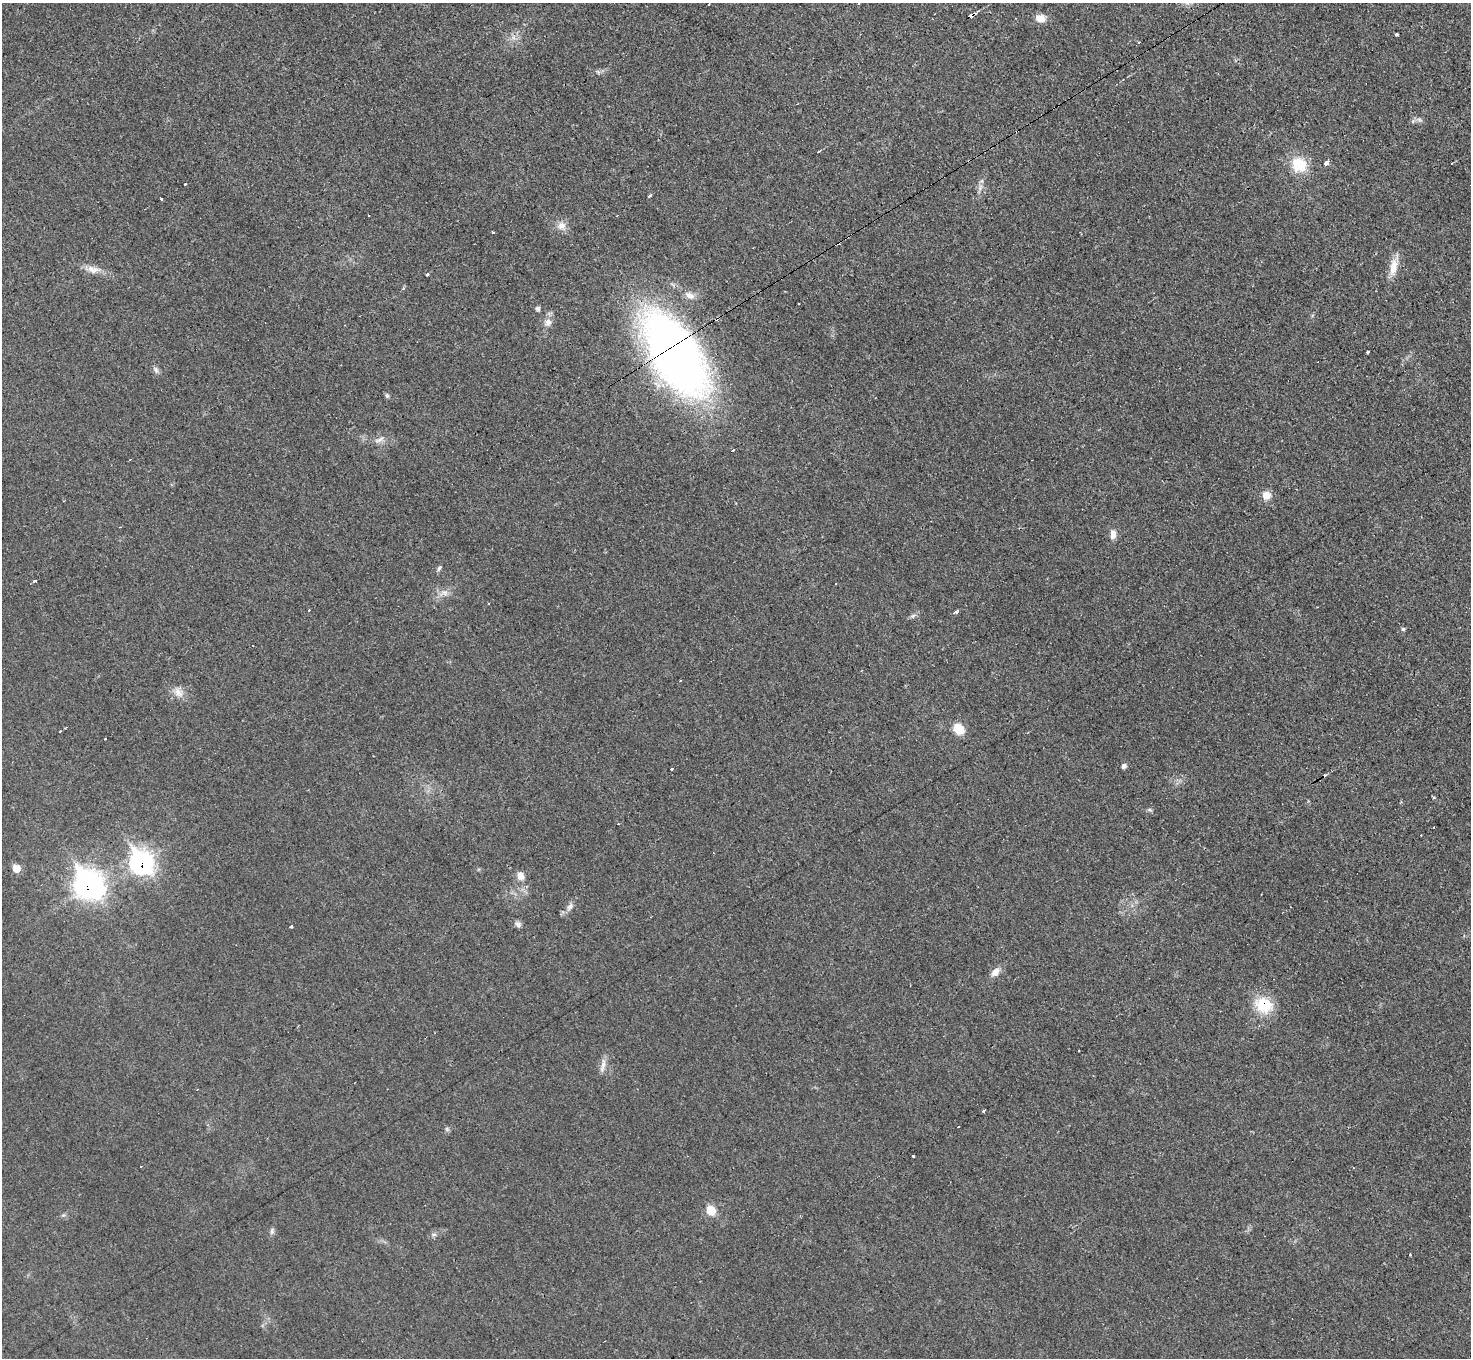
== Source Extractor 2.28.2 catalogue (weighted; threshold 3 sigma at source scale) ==
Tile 10 of 4 x 4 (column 2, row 3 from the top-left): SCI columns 1470-2938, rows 1512-2867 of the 5878 x 5872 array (HDU 1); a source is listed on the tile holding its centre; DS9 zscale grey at full resolution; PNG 1473 x 1360 px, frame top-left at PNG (2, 3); no overlay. Shown black and unused: <1% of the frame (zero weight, under 3 of 4 exposures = <1% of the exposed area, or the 3 px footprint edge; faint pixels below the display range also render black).
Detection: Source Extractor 2.28.2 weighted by HDU 2 'WHT'; one run over the whole footprint, this tile lists its part. Background 0.0333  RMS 0.0044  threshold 0.0198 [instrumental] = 3 sigma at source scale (4.5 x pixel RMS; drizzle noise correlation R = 1.50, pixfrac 1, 0.05/0.05 arcsec/px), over >= 5 px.
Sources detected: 72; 16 cosmic-ray / hot-pixel residue — not listed; the other 56 listed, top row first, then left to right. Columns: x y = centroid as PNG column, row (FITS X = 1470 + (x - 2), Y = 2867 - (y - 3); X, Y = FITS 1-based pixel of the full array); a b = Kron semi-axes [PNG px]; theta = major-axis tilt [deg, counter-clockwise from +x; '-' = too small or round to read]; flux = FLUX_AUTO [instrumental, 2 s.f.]
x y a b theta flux
859 4 3 3 - 1.1
971 16 4 4 - 38
1040 18 12 9 -7 3.8
1397 35 4 3 - 3.6
1139 42 3 2 - 0.49
1419 119 7 4 -2 1.1
818 152 4 2 - 0.3
1326 163 5 3 - 9.4
1299 165 16 15 - 13
185 184 3 3 - 1.1
650 195 4 3 - 2.2
161 199 3 3 - 1.2
561 226 11 9 25 3.2
493 232 3 3 - 6.3
1393 267 23 9 80 5.7
93 269 18 9 -15 4
427 274 3 3 - 2.7
403 288 4 4 - 0.71
690 295 13 9 -29 2.9
799 303 3 2 - 0.48
538 308 6 5 - 0.98
548 322 9 8 - 2.5
1368 352 3 3 - 3.2
675 354 67 33 -61 400
156 370 9 5 -64 1.3
387 396 7 4 -62 0.81
379 440 16 5 22 2.1
732 450 3 3 - 1.7
130 460 3 2 - 0.54
1266 495 11 10 - 3.7
1113 534 12 7 81 2.8
439 568 8 5 56 0.89
34 581 3 3 - 5.3
445 593 10 6 -6 2
956 611 4 3 - 4.7
1403 629 5 4 - 0.76
178 693 15 8 -54 3.5
958 729 9 7 -42 12
1124 766 6 5 - 1.2
672 769 3 3 - 2.2
1433 827 3 2 - 0.75
142 862 12 10 -51 150
16 868 7 7 - 5.3
520 876 10 8 -76 3
89 885 13 12 - 290
570 907 12 6 51 2
518 924 8 6 -19 1.4
291 926 3 3 - 1.3
995 972 12 8 49 3.1
1264 1005 20 16 -21 15
603 1065 20 5 77 2.4
984 1111 3 3 - 2.4
913 1156 3 3 - 1.4
711 1210 10 9 - 6.7
272 1231 9 4 82 0.99
434 1234 7 4 0 0.84
Overlapping masked pixels (flux is a lower limit): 5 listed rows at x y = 971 16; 675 354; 142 862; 89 885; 1264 1005
Isophote crosses this tile's border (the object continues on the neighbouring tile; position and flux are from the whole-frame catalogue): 1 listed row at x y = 859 4